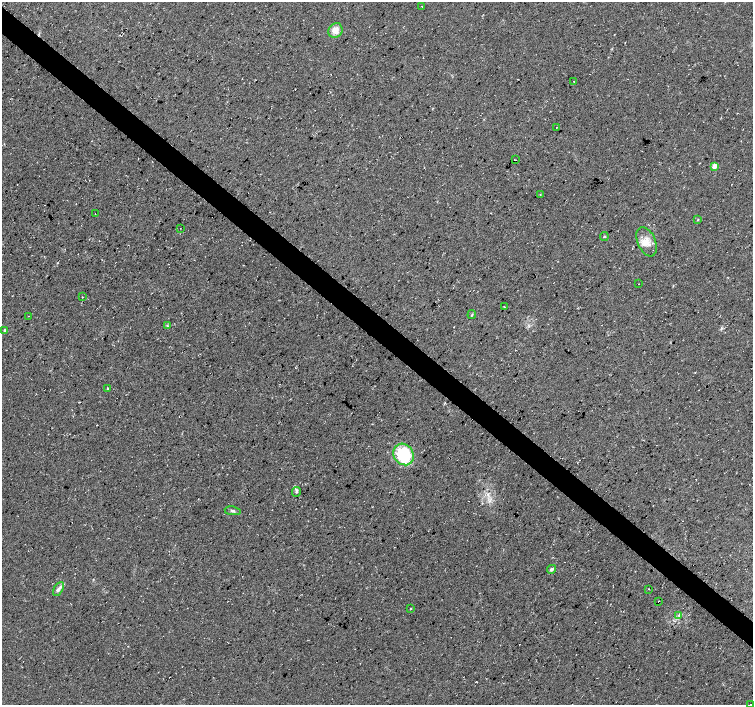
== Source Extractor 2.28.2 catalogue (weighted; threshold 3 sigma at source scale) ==
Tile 11 of 4 x 4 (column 3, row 3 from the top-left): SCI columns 3010-4510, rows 1643-3048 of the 6017 x 6031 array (HDU 1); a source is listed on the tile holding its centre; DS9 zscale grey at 2 x 2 block average (1 PNG px = mean of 2 x 2 image px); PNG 755 x 707 px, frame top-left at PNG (2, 2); each listed source drawn as its Kron ellipse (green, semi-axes under 4 px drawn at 4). Shown black and unused: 4% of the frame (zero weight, under 3 of 4 exposures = <1% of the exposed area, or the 3 px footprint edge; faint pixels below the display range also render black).
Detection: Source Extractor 2.28.2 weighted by HDU 2 'WHT'; one run over the whole footprint, this tile lists its part. Background 0.0111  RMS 0.0071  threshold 0.0321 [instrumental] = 3 sigma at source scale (4.5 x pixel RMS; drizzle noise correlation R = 1.50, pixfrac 1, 0.0396/0.0396 arcsec/px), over >= 5 px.
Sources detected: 33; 3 cosmic-ray / hot-pixel residue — neither listed nor drawn; the other 30 listed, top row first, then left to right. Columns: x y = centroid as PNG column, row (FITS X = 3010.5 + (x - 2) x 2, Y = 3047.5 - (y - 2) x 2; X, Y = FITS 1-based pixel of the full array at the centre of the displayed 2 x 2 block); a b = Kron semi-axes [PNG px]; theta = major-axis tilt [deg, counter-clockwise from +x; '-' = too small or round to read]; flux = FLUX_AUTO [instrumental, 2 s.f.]
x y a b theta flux
422 6 2 2 - 2
335 30 7 7 - 13
574 81 2 2 - 1.7
556 127 2 2 - 2.4
515 160 2 2 - 8.3
714 166 3 3 - 22
540 194 2 2 - 0.77
95 214 2 2 - 0.73
698 220 3 2 - 0.98
180 228 2 2 - 0.5
604 237 4 2 - 1.3
647 242 15 9 -66 18
638 284 2 2 - 0.96
82 297 2 2 - 0.69
504 307 2 2 - 0.99
472 314 4 3 - 1.5
28 316 2 2 - 0.76
167 326 3 3 - 1.2
5 331 2 2 - 7.3
107 388 2 2 - 11
404 454 11 9 -55 99
296 492 5 3 - 2.2
233 511 8 3 -10 3.2
551 569 4 3 - 5
58 589 7 4 61 5.4
649 589 2 2 - 1.5
659 601 2 2 - 12
411 609 2 2 - 1.2
679 615 4 3 - 2.3
750 704 2 2 - 0.71
Overlapping masked pixels (flux is a lower limit): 2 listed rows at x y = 659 601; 750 704
Isophote crosses this tile's border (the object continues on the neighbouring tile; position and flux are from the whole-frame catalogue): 1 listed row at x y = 750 704
Diffuse or blended objects may show on this block-average render without a row.